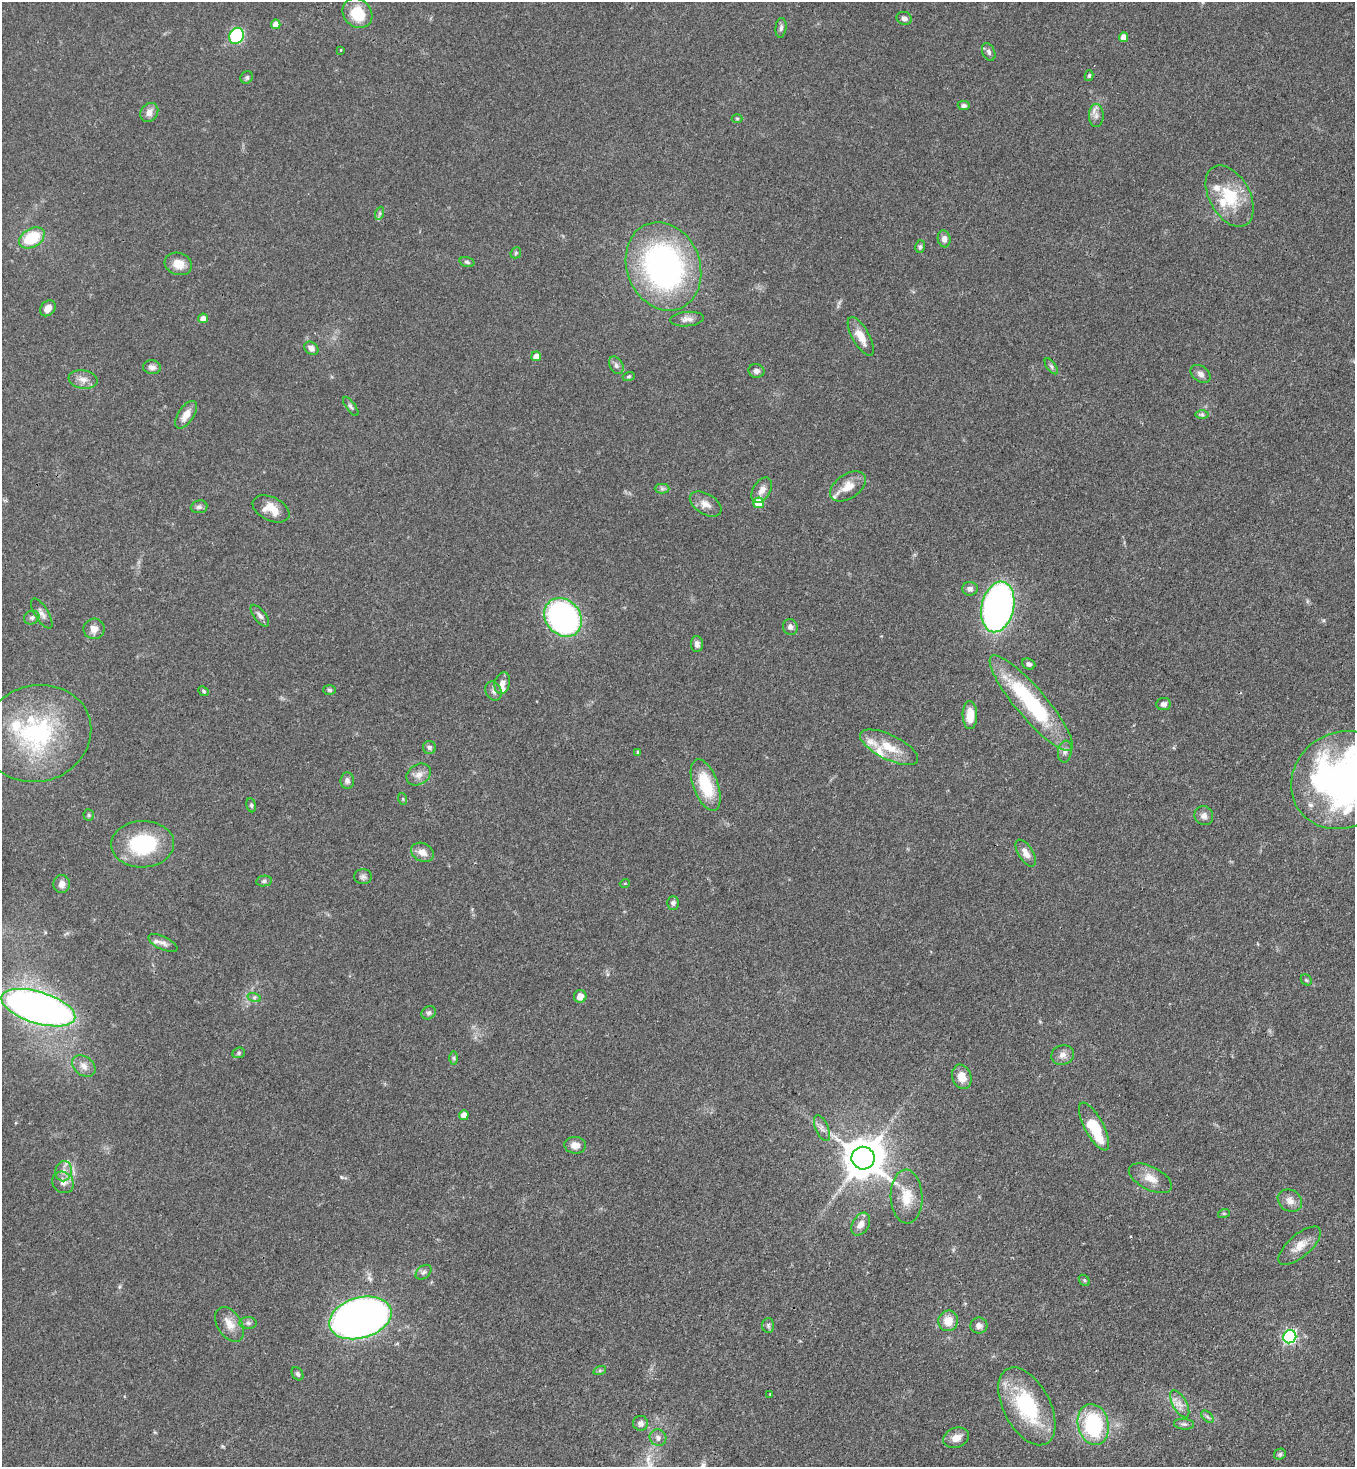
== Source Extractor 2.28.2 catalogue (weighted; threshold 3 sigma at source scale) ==
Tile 6 of 4 x 4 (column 2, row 2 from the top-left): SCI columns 1581-2933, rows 2991-4455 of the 6004 x 5982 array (HDU 1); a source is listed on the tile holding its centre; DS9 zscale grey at full resolution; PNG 1357 x 1469 px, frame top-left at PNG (2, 2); each listed source drawn as its Kron ellipse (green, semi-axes under 4 px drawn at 4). Shown black and unused: <1% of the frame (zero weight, under 3 of 4 exposures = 7% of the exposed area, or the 3 px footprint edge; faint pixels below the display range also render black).
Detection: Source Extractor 2.28.2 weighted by HDU 2 'WHT'; one run over the whole footprint, this tile lists its part. Background 0.0862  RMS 0.0038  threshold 0.0173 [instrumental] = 3 sigma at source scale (4.5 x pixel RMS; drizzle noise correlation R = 1.50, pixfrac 1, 0.05/0.05 arcsec/px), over >= 5 px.
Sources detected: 140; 1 inside a brighter object's white glare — neither listed nor drawn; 10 inside a brighter listed object's ellipse — not listed separately; the other 129 listed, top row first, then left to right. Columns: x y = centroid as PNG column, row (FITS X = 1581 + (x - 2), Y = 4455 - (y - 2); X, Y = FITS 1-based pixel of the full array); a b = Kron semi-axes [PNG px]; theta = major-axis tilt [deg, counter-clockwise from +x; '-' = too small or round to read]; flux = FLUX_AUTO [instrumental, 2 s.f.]
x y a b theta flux
357 13 16 13 -46 13
904 18 8 6 -18 1.3
276 24 4 4 - 3.2
781 28 10 5 83 1.1
236 36 8 7 - 36
1124 37 4 4 - 3
341 50 3 2 - 0.3
989 52 9 6 -65 1.2
1089 76 5 4 - 0.58
247 77 6 6 - 0.78
964 105 6 4 1 1.2
149 112 10 8 54 2.6
1096 115 11 7 90 2
737 118 5 3 - 0.39
1230 196 33 20 -61 17
380 213 7 4 71 0.73
32 238 14 9 30 15
944 239 8 6 -79 1.8
920 247 6 5 - 0.76
516 253 6 5 - 0.55
467 262 7 4 -16 0.74
178 264 14 11 -17 4.5
663 266 45 36 -68 110
48 308 9 6 47 3.2
203 318 5 5 - 2.8
687 319 17 7 5 2.3
861 336 22 8 -60 5.3
311 348 7 6 - 1.8
536 356 5 5 - 2.8
616 365 9 6 -59 1.4
1051 366 9 4 -55 0.85
152 367 9 7 -7 1.8
756 371 8 7 - 1.5
1201 374 11 7 -36 1.8
629 376 6 4 17 0.53
83 379 14 9 -9 2.9
351 406 11 4 -53 0.98
1202 414 7 4 0 0.82
186 415 15 7 57 4
848 486 20 12 34 5.8
662 489 7 4 -1 0.84
762 490 14 8 59 2.8
759 503 5 5 - 9.4
706 504 17 10 -31 3.4
199 507 8 6 7 1.2
271 509 19 11 -26 6
970 589 7 6 - 1.7
998 607 25 16 77 150
42 614 17 7 -58 2.1
260 616 13 6 -51 1.6
563 617 21 17 -49 100
32 618 8 6 26 1.3
790 627 8 7 - 1.5
94 629 10 10 - 2.9
697 644 8 6 -89 1.8
1029 664 7 5 -23 1.1
502 683 11 7 75 2.3
329 690 6 5 - 0.72
204 691 6 4 -42 0.64
494 691 10 7 -66 1.5
1031 703 61 15 -49 44
1164 704 7 6 - 1.6
970 715 14 7 -89 6.5
37 733 55 48 17 55
429 747 6 6 - 0.96
889 747 32 12 -26 9.4
638 752 3 3 - 0.53
1065 752 11 7 81 1.6
419 774 13 10 31 2.9
347 780 8 7 - 1.6
1342 780 53 47 33 180
706 785 27 12 -70 17
403 799 6 3 -72 0.43
251 805 7 4 -81 0.75
89 815 5 5 - 0.56
1204 816 10 9 - 1.9
143 844 31 23 2 29
422 852 12 9 -26 3.3
1026 853 15 7 -57 3
363 877 9 7 0 1.3
264 881 8 5 10 0.88
625 883 5 3 - 0.33
62 884 9 8 - 2.4
673 903 7 6 - 1.1
163 943 16 6 -26 1.9
1306 980 6 5 - 0.6
580 996 6 6 - 3.4
254 997 7 4 -18 0.76
38 1008 38 15 -17 240
429 1013 7 6 - 1
239 1053 6 5 - 0.72
1063 1055 11 9 19 2.3
454 1058 7 4 -90 0.67
84 1066 13 9 -37 2.8
962 1077 12 9 -70 4.9
464 1115 5 4 - 3.3
1094 1127 26 9 -62 17
822 1128 14 6 -66 1.9
575 1145 11 8 -6 3.1
863 1158 11 11 - 1200
64 1171 10 8 79 2.5
1150 1178 23 11 -27 5.2
63 1182 11 10 - 2.8
907 1197 27 16 -88 8.8
1290 1201 13 10 -32 2.9
1224 1213 6 4 18 0.46
861 1224 12 8 60 3.3
1300 1246 26 11 41 5.4
423 1272 9 6 39 1.2
1084 1280 6 4 -47 0.55
360 1318 32 20 16 300
948 1321 10 10 - 5.6
248 1323 8 6 -1 1.1
230 1324 19 12 -58 4.6
768 1325 7 6 - 0.94
979 1325 8 8 - 1.8
1290 1337 7 6 - 74
600 1370 6 4 18 0.67
298 1374 7 5 -57 0.86
770 1394 3 2 - 0.33
1180 1404 15 7 -60 2.9
1027 1406 42 23 -62 33
1207 1417 7 4 -44 0.89
641 1423 7 7 - 1.8
1093 1424 21 15 -77 35
1184 1424 10 5 -6 1
658 1438 8 8 - 1.7
956 1438 13 10 20 3.7
1280 1454 6 5 - 0.71
Isophote crosses this tile's border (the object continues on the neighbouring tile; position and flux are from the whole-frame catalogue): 1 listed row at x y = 1342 780